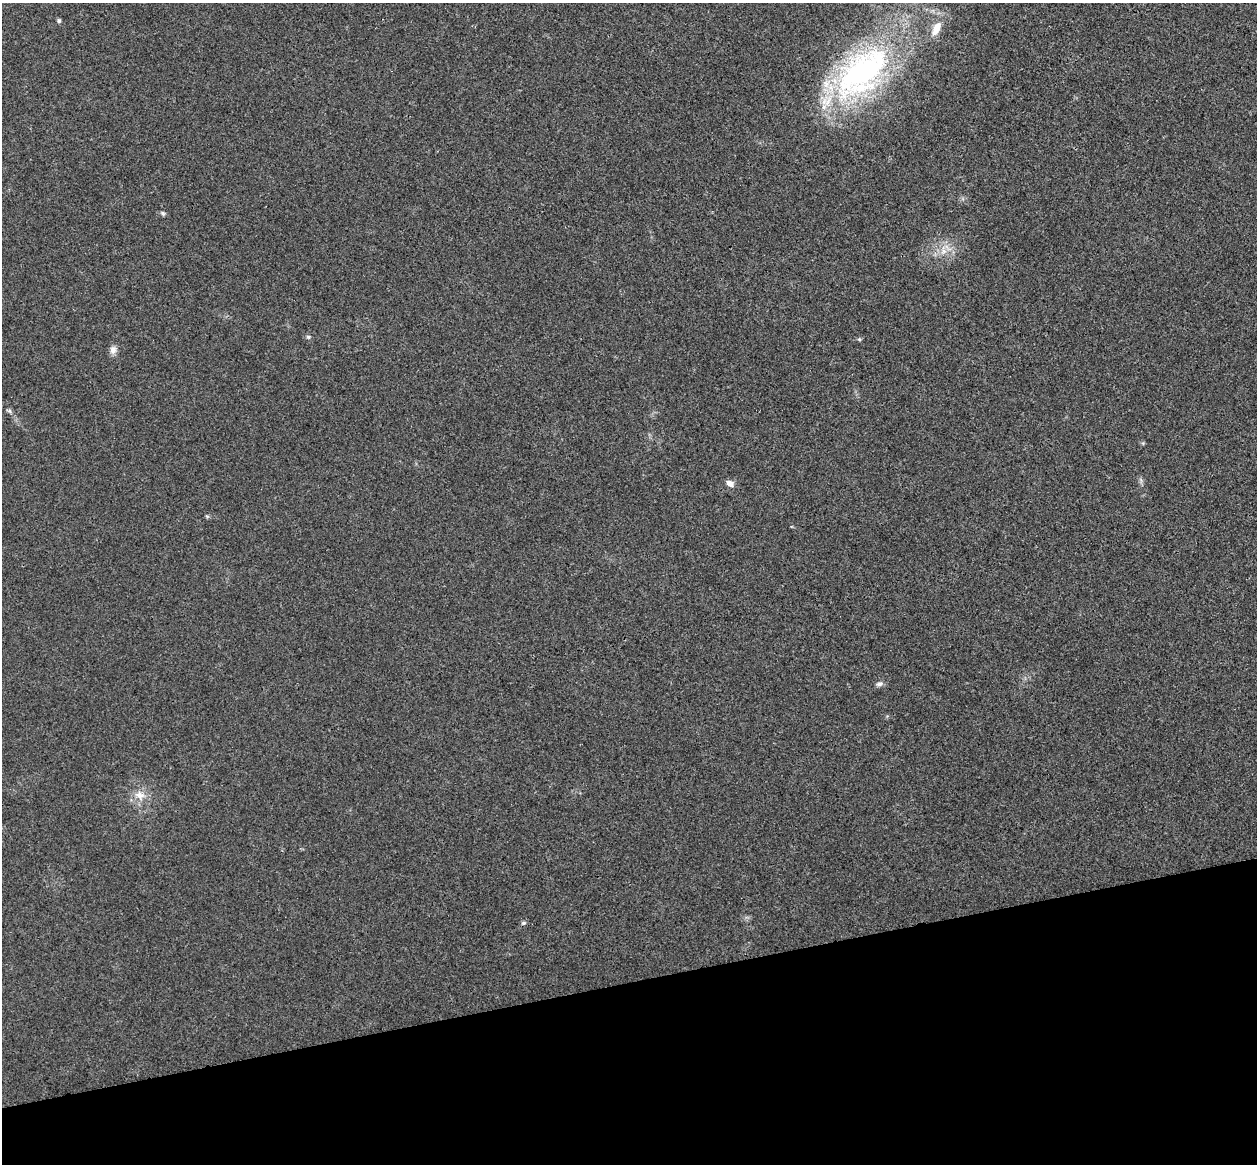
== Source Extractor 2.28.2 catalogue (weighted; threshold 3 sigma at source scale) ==
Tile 14 of 4 x 4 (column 2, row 4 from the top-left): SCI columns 1312-2566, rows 159-1320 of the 5134 x 5077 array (HDU 1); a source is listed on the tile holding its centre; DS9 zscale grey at full resolution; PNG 1259 x 1166 px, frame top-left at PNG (2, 3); no overlay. Shown black and unused: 16% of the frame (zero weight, under 3 of 4 exposures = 6% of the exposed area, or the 3 px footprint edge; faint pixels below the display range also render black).
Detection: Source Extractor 2.28.2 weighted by HDU 2 'WHT'; one run over the whole footprint, this tile lists its part. Background 0.0227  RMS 0.0047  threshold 0.0209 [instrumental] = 3 sigma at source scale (4.5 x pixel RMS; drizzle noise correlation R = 1.50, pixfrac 1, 0.05/0.05 arcsec/px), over >= 5 px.
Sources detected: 12; all 12 listed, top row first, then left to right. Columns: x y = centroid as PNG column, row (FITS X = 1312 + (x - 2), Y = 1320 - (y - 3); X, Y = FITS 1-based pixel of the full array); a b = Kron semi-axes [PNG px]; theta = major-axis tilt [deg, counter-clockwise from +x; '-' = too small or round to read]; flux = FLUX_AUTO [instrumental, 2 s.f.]
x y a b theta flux
59 21 5 5 - 0.8
936 29 21 10 67 6
862 72 85 43 44 120
163 213 6 5 - 0.75
308 337 6 5 - 0.69
859 339 5 5 - 0.57
113 350 10 9 - 2.3
9 411 6 5 - 0.83
730 483 10 7 -30 2.2
879 684 9 5 10 1.3
140 795 15 10 -16 4.7
523 923 6 5 - 0.95